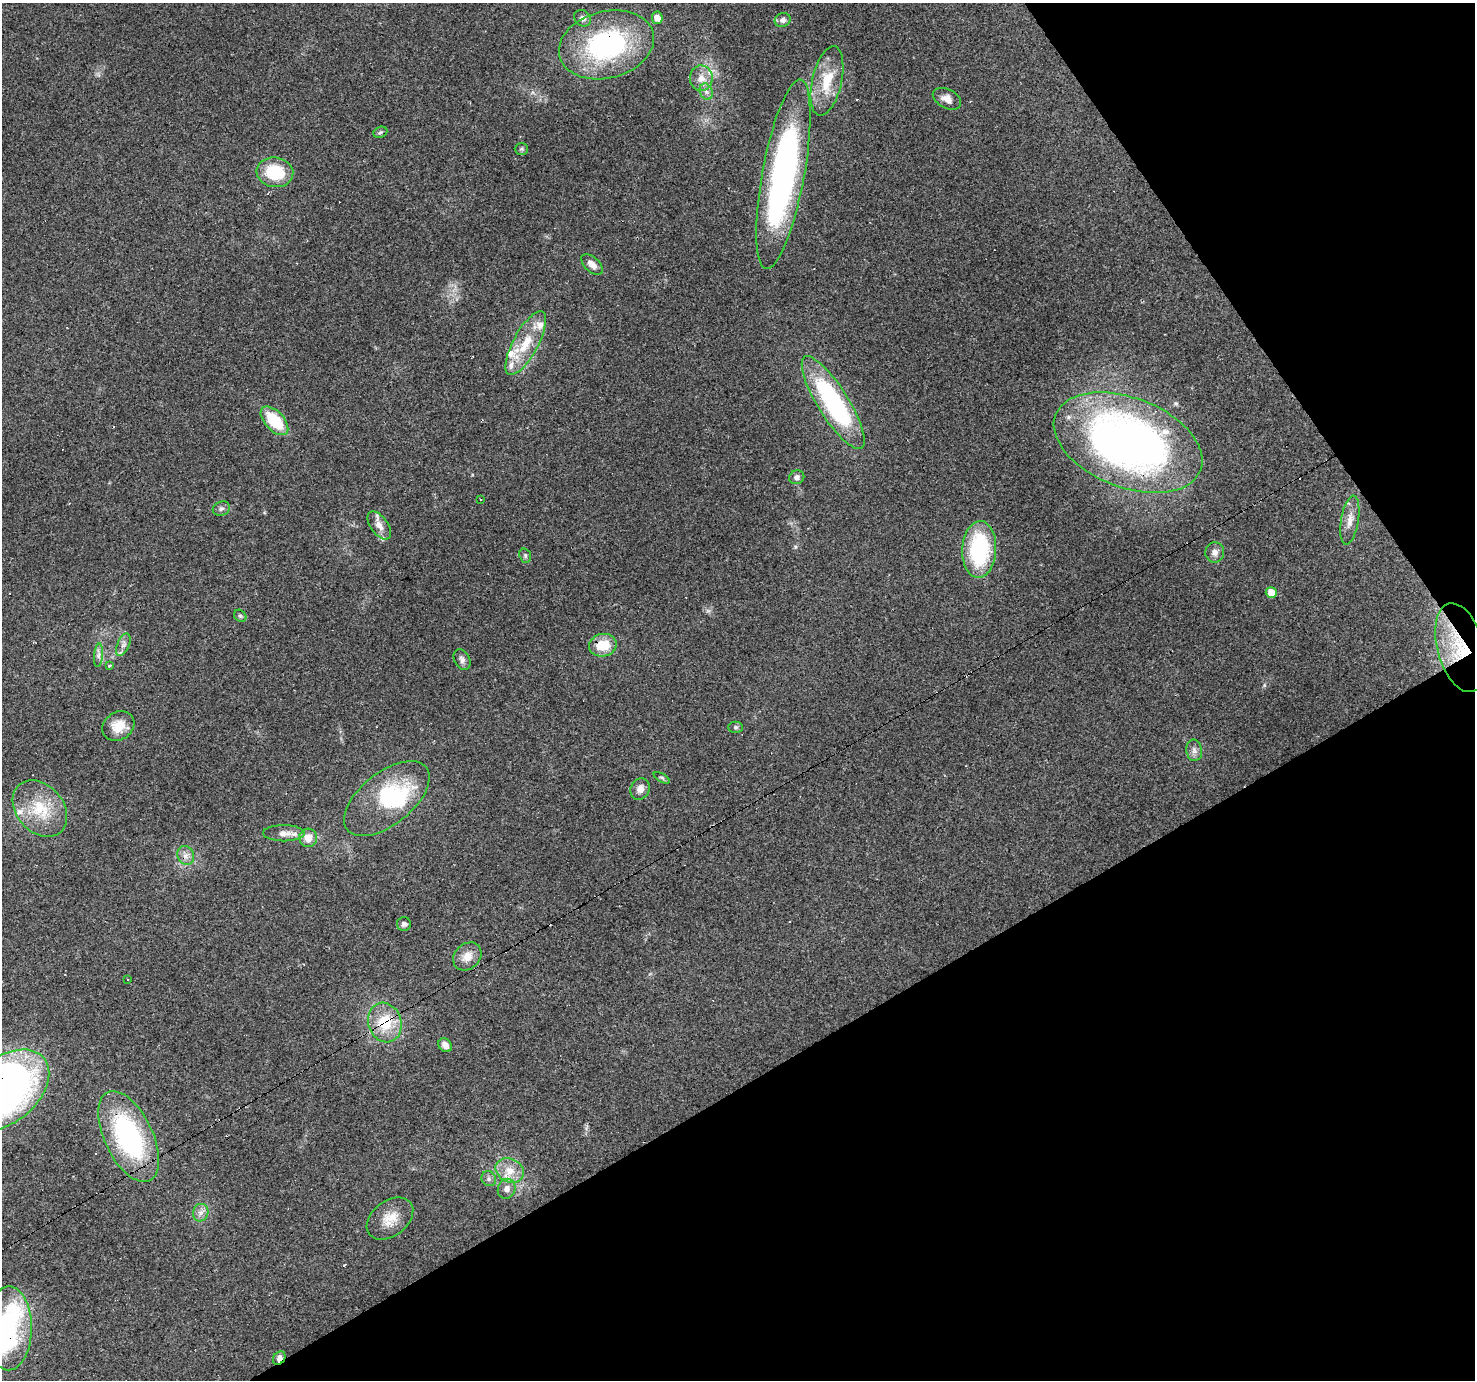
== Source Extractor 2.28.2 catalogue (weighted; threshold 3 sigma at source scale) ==
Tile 12 of 4 x 4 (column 4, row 3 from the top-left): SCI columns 4419-5891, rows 1556-2933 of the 5891 x 5804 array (HDU 1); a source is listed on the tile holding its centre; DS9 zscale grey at full resolution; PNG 1477 x 1382 px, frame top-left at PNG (2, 3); each listed source drawn as its Kron ellipse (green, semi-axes under 4 px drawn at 4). Shown black and unused: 29% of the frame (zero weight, under 3 of 4 exposures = <1% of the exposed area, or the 3 px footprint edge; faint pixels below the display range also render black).
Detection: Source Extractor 2.28.2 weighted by HDU 2 'WHT'; one run over the whole footprint, this tile lists its part. Background 0.219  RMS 0.0078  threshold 0.0352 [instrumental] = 3 sigma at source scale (4.5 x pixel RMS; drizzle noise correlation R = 1.50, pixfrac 1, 0.0396/0.0396 arcsec/px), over >= 5 px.
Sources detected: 71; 1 inside a brighter object's white glare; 7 cosmic-ray / hot-pixel residue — neither listed nor drawn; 6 inside a brighter listed object's ellipse — not listed separately; the other 57 listed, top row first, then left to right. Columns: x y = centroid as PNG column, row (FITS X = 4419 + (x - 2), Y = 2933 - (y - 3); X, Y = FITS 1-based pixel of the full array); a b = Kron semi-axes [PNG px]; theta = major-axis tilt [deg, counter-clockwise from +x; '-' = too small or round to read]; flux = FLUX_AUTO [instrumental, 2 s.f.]
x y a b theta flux
583 18 9 7 -45 3.5
657 18 6 5 - 6.6
783 20 8 7 - 3.2
606 45 48 33 14 130
701 78 12 11 - 8.5
827 81 35 14 77 26
706 92 8 6 -69 3.1
947 99 15 9 -28 6.4
380 132 7 5 22 1.4
521 149 7 5 0 1.5
275 172 18 14 -7 32
783 174 96 21 80 270
592 265 13 7 -42 5.2
526 343 35 12 62 26
833 403 54 15 -58 120
274 421 17 9 -47 34
1128 443 78 45 -21 450
797 477 8 7 - 2.9
481 500 3 2 - 1.1
221 509 9 7 23 2.2
1350 520 25 8 80 8.5
379 525 16 8 -54 6.7
979 549 28 17 87 73
1215 552 10 9 - 4.5
525 556 7 5 -71 1.6
1271 593 5 5 - 11
240 616 7 5 -43 1.5
123 645 12 6 67 3.5
603 645 14 11 12 18
1461 648 46 23 -75 39
99 655 12 4 85 2.8
462 660 11 7 -64 3.1
109 666 3 3 - 7.1
118 726 17 14 35 13
735 727 7 5 0 1.5
1194 750 10 8 -83 3.7
662 778 9 4 -30 1.3
640 789 11 9 62 5.2
387 799 50 26 38 70
40 809 31 23 -49 33
284 833 21 8 0 7.4
308 838 9 9 - 9.2
186 855 9 8 - 4.3
404 924 7 7 - 2.6
467 956 15 12 44 9.5
128 979 3 3 - 1.3
385 1023 20 16 -71 28
445 1045 7 6 - 5.3
5 1090 51 32 39 410
129 1136 49 24 -64 120
510 1171 15 11 -26 11
489 1179 8 7 - 2.4
507 1189 10 8 67 4.3
201 1213 9 7 70 3.8
390 1219 26 17 37 15
9 1328 42 23 90 100
279 1358 7 5 55 4.4
Overlapping masked pixels (flux is a lower limit): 12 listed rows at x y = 606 45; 526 343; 1128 443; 979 549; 603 645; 1461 648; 387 799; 385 1023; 5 1090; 129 1136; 9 1328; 279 1358
Isophote crosses this tile's border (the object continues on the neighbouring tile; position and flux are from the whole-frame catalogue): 2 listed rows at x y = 5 1090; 9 1328